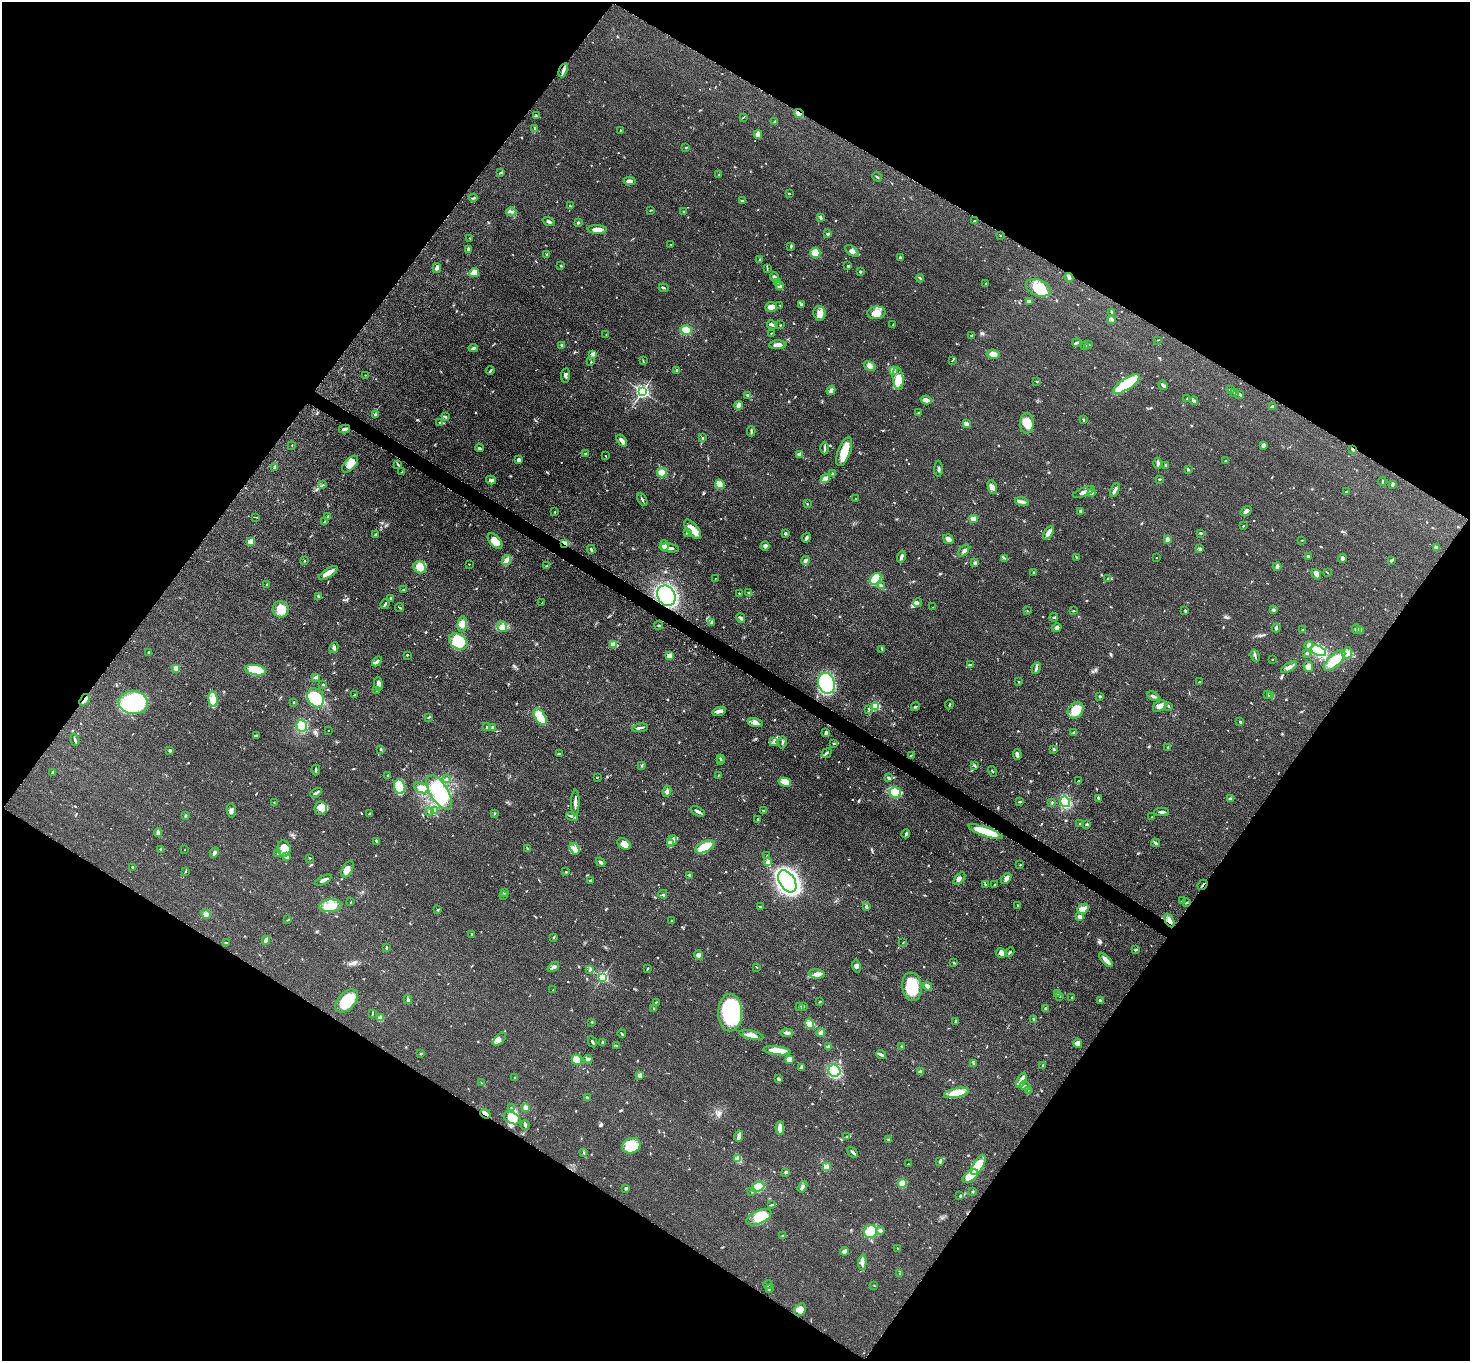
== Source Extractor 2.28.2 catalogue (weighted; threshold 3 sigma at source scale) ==
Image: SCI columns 13-5883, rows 162-5595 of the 5892 x 5898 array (HDU 1 of 3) = the unmasked area's bounding box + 8 px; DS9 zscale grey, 4 x 4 block average (1 PNG px = mean of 4 x 4 image px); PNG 1472 x 1363 px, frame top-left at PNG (2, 2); each listed source drawn as its Kron ellipse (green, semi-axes under 4 px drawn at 4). Shown black and unused: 49% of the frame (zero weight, under 3 of 5 exposures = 1% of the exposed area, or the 3 px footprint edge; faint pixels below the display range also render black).
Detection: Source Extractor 2.28.2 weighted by HDU 2 'WHT'. Background 0.0481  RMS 0.0054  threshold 0.0242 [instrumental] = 3 sigma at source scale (4.5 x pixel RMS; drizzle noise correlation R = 1.50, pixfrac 1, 0.05/0.05 arcsec/px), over >= 5 px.
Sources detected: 789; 3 too faint to see at this stretch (4 x 4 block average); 2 inside a brighter object's white glare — neither listed nor drawn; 16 coinciding with a brighter row at this scale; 36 inside a brighter listed object's ellipse — not listed separately; of the other 732, all 500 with FLUX_AUTO >= 1.68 (the completeness limit of this list) listed and drawn (232 fainter detections not listed), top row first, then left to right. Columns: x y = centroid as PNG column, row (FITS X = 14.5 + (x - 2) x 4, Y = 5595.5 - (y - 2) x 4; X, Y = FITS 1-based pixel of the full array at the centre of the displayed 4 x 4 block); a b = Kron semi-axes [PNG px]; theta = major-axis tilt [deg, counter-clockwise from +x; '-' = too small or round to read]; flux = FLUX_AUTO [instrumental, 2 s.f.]
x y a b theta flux
563 70 7 3 69 12
799 113 5 3 - 25
536 116 4 2 - 1.8
743 117 3 2 - 1.9
775 122 3 2 - 2.9
535 128 4 2 - 4
620 130 3 2 - 2.7
758 134 4 3 - 21
686 147 3 2 - 2.2
500 173 3 2 - 3
719 174 2 2 - 1.7
877 177 5 2 - 3.3
630 181 6 3 2 20
789 193 2 2 - 2.7
473 198 4 2 - 3.3
742 201 3 2 - 6
570 206 3 2 - 4.4
650 210 4 2 - 1.9
511 212 5 2 - 4.6
683 212 3 2 - 2.3
821 218 4 2 - 3.6
549 221 6 2 -20 7.2
974 221 3 2 - 2.5
578 222 2 2 - 15
597 230 10 3 -1 25
828 234 2 2 - 7.7
1000 236 2 2 - 1.7
470 238 3 2 - 2.1
671 244 2 2 - 2.2
791 246 2 2 - 3.8
468 250 4 2 - 6.7
852 251 8 2 -38 8
815 253 5 5 - 58
547 254 2 2 - 2.4
901 258 3 2 - 8.1
759 260 2 2 - 1.8
561 266 3 2 - 2.7
848 266 2 2 - 10
437 268 5 3 - 7
767 268 3 2 - 2
860 271 3 2 - 3
474 273 5 3 - 68
774 277 5 3 - 6.1
1069 277 4 2 - 15
920 278 4 2 - 3.7
777 283 3 2 - 3.2
986 284 3 2 - 2.9
779 286 3 2 - 5.2
664 288 5 2 - 3.8
1038 288 13 8 -22 70
1029 302 3 2 - 19
780 305 2 2 - 1.9
802 305 3 2 - 6.6
771 307 6 4 9 19
1112 312 4 2 - 6
820 313 7 6 - 23
876 313 9 6 6 40
1112 319 4 3 - 4.8
772 325 5 2 - 4.6
780 325 2 2 - 3.3
893 325 3 2 - 2.6
686 330 5 4 - 30
771 333 3 2 - 1.7
606 335 2 2 - 2.2
971 335 2 2 - 3.1
1158 340 4 2 - 1.7
1077 343 4 2 - 4.9
1089 344 2 2 - 2.3
562 345 3 2 - 5.9
778 345 9 4 1 16
1085 346 2 2 - 4.7
473 348 4 3 - 5.2
593 354 3 2 - 3.3
993 354 6 4 -9 22
952 360 3 2 - 2.3
643 361 2 2 - 1.8
591 362 2 2 - 2
870 366 6 3 -31 9.6
490 370 4 2 - 4.8
677 370 2 2 - 6.5
893 371 4 3 - 22
365 375 2 2 - 1.8
566 375 7 3 84 7.7
898 378 12 5 -83 30
1037 381 2 2 - 1.7
1126 384 15 5 33 150
1163 385 5 2 - 12
831 390 5 3 - 13
1230 390 3 2 - 3.8
642 391 2 2 - 940
1235 393 2 2 - 7.9
1240 394 4 2 - 4.4
748 395 3 2 - 4.9
1187 399 3 2 - 2.8
926 400 5 2 - 28
1194 401 4 2 - 5.7
739 405 4 4 - 8.7
1272 406 3 2 - 4.6
918 413 4 2 - 3
375 414 4 2 - 5.6
446 417 3 2 - 2.5
1083 420 3 2 - 3.7
440 423 4 2 - 3.1
1027 423 10 7 88 39
966 424 3 2 - 20
345 429 5 2 - 11
751 431 5 2 - 4.3
702 438 3 2 - 3.1
622 441 7 3 -54 18
292 445 2 2 - 2.2
1263 445 3 2 - 12
479 448 4 2 - 3.9
824 448 6 2 90 5.6
1353 449 3 3 - 6
844 452 15 6 70 57
585 454 2 2 - 11
800 454 3 3 - 17
606 456 3 2 - 1.7
519 460 3 3 - 9.5
1225 461 3 2 - 2.1
1158 463 5 2 - 9.9
350 464 10 5 46 38
398 464 4 2 - 3.4
1166 465 2 2 - 9.1
275 467 4 3 - 5.2
939 469 8 2 89 6.4
1188 469 3 2 - 3.5
402 472 2 2 - 1.7
662 473 5 4 - 29
832 474 3 2 - 4.1
825 479 5 2 - 39
1159 479 3 2 - 3.1
491 480 5 3 - 8.7
1382 481 4 2 - 3.9
720 484 5 3 - 9.5
323 485 2 2 - 2
1392 485 3 2 - 6.9
992 487 7 4 -68 13
1115 490 7 3 66 9.7
1084 492 11 3 22 14
1346 492 2 2 - 5.4
1091 493 3 3 - 11
642 499 7 2 -62 4.8
856 499 2 2 - 1.7
1022 502 7 3 -17 11
807 504 2 2 - 2.6
1081 511 2 2 - 29
1246 511 6 3 36 12
555 512 2 2 - 2.3
328 516 3 2 - 2.7
256 517 3 2 - 1.8
973 519 2 2 - 94
324 521 2 2 - 2
1243 526 2 2 - 1.7
693 529 11 5 -53 41
687 533 4 2 - 3.3
785 533 3 2 - 5.4
1049 533 7 4 55 17
1201 533 3 2 - 4.4
376 534 3 2 - 5.4
806 538 5 2 - 7.7
948 539 5 3 - 19
1167 539 4 3 - 12
1302 540 3 2 - 1.9
495 541 9 5 -49 36
250 542 2 2 - 92
565 543 4 2 - 6
664 546 5 4 - 19
765 546 5 4 - 9
1436 547 3 2 - 11
669 548 10 2 -9 17
591 549 4 2 - 5
1200 549 2 2 - 20
964 550 6 2 51 7.2
1308 556 3 3 - 3.9
901 557 6 3 75 9.5
1077 557 3 2 - 2.2
1005 558 2 2 - 2.1
1156 558 2 2 - 2.1
1342 558 4 3 - 6.3
506 560 5 3 - 15
805 560 4 3 - 8.7
1391 560 4 2 - 4.4
304 561 2 2 - 2.1
975 563 3 3 - 5.1
469 564 2 2 - 1.9
547 565 3 2 - 2.7
1277 566 4 3 - 11
420 567 6 5 - 38
1033 572 3 2 - 3.2
1327 572 3 2 - 1.8
328 573 11 4 32 27
1316 574 6 3 -55 15
1108 578 3 2 - 3.6
715 579 2 2 - 2
876 579 7 4 47 86
266 585 2 2 - 3.8
881 586 3 2 - 8.2
404 590 3 2 - 2.5
739 593 2 2 - 2.2
749 593 2 2 - 2
319 596 3 3 - 4.4
666 596 11 8 -60 490
390 598 2 2 - 5.3
542 603 2 2 - 2.7
917 603 4 3 - 7
385 604 5 2 - 4.5
399 607 4 2 - 3.4
933 607 2 2 - 2
281 609 8 8 - 50
1185 610 4 2 - 2.9
1273 610 3 3 - 5.7
1027 611 3 2 - 2
1073 611 3 2 - 2.1
1054 617 4 2 - 4.3
741 618 5 3 - 6.8
711 622 3 2 - 3.3
462 624 7 5 83 20
659 625 4 2 - 3.7
502 627 6 4 -57 13
1057 628 5 4 - 8
1276 628 4 3 - 7.2
1356 629 5 3 - 6.1
1303 630 3 3 - 4.4
1361 630 4 2 - 4.4
458 641 10 7 -34 120
614 644 4 2 - 31
1309 645 4 3 - 19
334 648 5 3 - 7.3
882 649 4 2 - 2.6
1318 651 8 4 -24 130
149 653 3 2 - 3.4
1307 653 2 2 - 13
1347 653 6 4 65 15
407 655 2 2 - 4
670 656 2 2 - 100
1255 656 6 2 -73 4.8
1272 659 2 2 - 2.4
1335 660 13 6 42 85
377 661 6 2 45 6.9
971 665 3 2 - 4.1
1289 667 9 3 32 12
1308 667 5 4 - 16
176 668 2 2 - 110
1036 668 6 3 66 7.5
256 670 11 5 -11 97
316 677 3 2 - 8.9
1018 682 2 2 - 2.1
1200 682 3 2 - 2.8
826 683 11 8 -72 580
323 684 2 2 - 4.2
378 684 7 4 -86 12
376 691 2 2 - 2.3
355 694 2 2 - 1.7
1268 695 3 2 - 1.9
1271 695 3 2 - 6.3
1100 696 2 2 - 2.9
1153 696 6 2 -28 7.9
316 698 10 7 -61 140
213 699 8 4 -84 36
84 700 6 2 54 21
133 703 15 11 -7 250
294 703 3 2 - 2.2
949 705 4 2 - 4.1
875 706 2 2 - 260
1159 706 7 5 39 14
1168 706 2 2 - 5.2
915 707 4 2 - 3.8
869 709 2 2 - 1.8
1076 710 9 7 53 62
719 711 7 3 17 10
429 717 4 2 - 2.9
540 717 9 5 -57 91
1240 721 3 2 - 4.5
755 722 8 4 -16 13
302 726 6 5 - 81
487 727 2 2 - 2.7
493 727 2 2 - 35
640 728 8 2 8 10
328 730 2 2 - 1.8
826 732 3 2 - 9.3
1074 732 3 2 - 3.4
256 736 3 2 - 7.6
75 740 6 2 -73 6.5
773 741 4 2 - 4.5
782 743 6 2 80 3.6
834 743 2 2 - 3.6
1168 748 3 2 - 4.1
381 749 2 2 - 2.3
1054 749 3 2 - 3.3
170 750 2 2 - 19
826 753 5 2 - 5.1
560 754 4 2 - 6.3
1017 754 6 3 -84 9
911 755 3 2 - 2.1
720 758 3 2 - 1.9
721 760 2 2 - 2.6
642 765 4 2 - 3.5
975 766 3 2 - 3.2
316 770 5 2 - 4.3
992 771 5 2 - 2.8
53 772 4 2 - 6.3
719 775 2 2 - 1.8
388 776 2 2 - 12
597 777 2 2 - 1.9
888 778 3 2 - 5.7
446 779 2 2 - 3.2
1079 780 4 2 - 3.1
785 782 6 4 -13 43
400 787 7 5 -75 120
421 788 8 5 -21 20
667 791 5 4 - 11
439 792 19 9 -58 110
895 792 6 5 - 58
316 793 6 2 28 7.1
1098 798 3 2 - 5.5
1230 799 3 2 - 3.7
274 802 3 2 - 1.8
575 802 13 2 88 15
1019 802 4 2 - 2.5
1052 802 3 2 - 2.5
1065 802 5 4 - 88
320 808 7 6 - 18
231 810 7 3 -84 8.6
434 810 3 2 - 5
429 811 3 2 - 4.6
698 811 7 2 -28 14
763 811 2 2 - 2.3
1162 812 7 2 0 8.7
494 813 2 2 - 2.4
369 814 3 2 - 4.2
186 815 3 2 - 3.6
572 816 6 2 -15 6.8
1152 817 2 2 - 1.8
757 820 3 2 - 3.2
1080 824 3 2 - 2.2
1087 824 2 2 - 5.2
158 832 4 3 - 11
985 832 18 4 -19 100
906 834 4 2 - 4.6
377 841 4 2 - 3.6
672 841 6 4 53 13
670 843 3 3 - 15
1155 843 4 2 - 4.8
624 844 7 5 -29 25
705 847 10 5 26 82
284 848 8 6 -75 38
160 849 4 2 - 3.3
527 849 3 2 - 2.5
574 849 6 4 -56 15
185 850 2 2 - 1.8
214 853 5 3 - 8.6
278 854 4 2 - 2.6
767 856 2 2 - 2.2
287 857 3 3 - 12
310 858 2 2 - 2.7
601 862 5 2 - 5.3
767 862 3 3 - 4.5
1020 865 3 2 - 2.1
133 867 3 2 - 3.1
347 869 9 5 62 20
186 871 3 2 - 2.8
566 872 2 2 - 2.4
690 875 3 2 - 4.2
959 878 7 3 46 9.7
1006 878 6 4 53 12
324 880 9 2 27 12
590 881 3 2 - 3.5
787 881 12 7 -57 1200
986 885 3 2 - 3
994 885 3 2 - 2
1203 885 5 2 - 4.1
504 892 3 2 - 4.6
663 894 4 2 - 3.2
503 895 2 2 - 2.6
1182 901 4 2 - 4.7
351 902 2 2 - 1.7
1186 902 3 2 - 2.6
330 906 11 6 4 53
1017 906 3 2 - 3.4
760 907 4 2 - 2.4
866 907 2 2 - 6.7
1083 909 6 4 31 14
437 910 3 2 - 1.9
206 914 5 2 - 6.2
1080 917 3 3 - 12
288 920 3 2 - 2.3
671 920 2 2 - 2.1
1169 920 7 3 -62 16
471 934 3 2 - 1.7
553 937 3 2 - 2.3
266 940 4 2 - 14
227 943 2 2 - 1.9
903 943 2 2 - 1.8
386 948 4 2 - 2.7
1136 950 3 2 - 3.2
1010 952 5 2 - 3.7
1001 953 5 4 - 11
698 955 4 4 - 14
1106 960 8 3 -47 27
954 963 2 2 - 2.1
856 966 6 3 -76 8.1
553 967 6 3 36 8.7
757 967 2 2 - 1.7
648 968 3 2 - 2.5
590 970 2 2 - 2.4
817 974 8 4 -6 17
602 977 2 2 - 540
928 986 4 2 - 21
912 987 14 9 -82 110
553 990 2 2 - 1.7
1058 993 3 3 - 12
1060 996 2 2 - 2.2
1072 998 3 2 - 3
408 999 4 2 - 5.3
1100 1000 3 2 - 6.5
347 1001 14 8 45 110
656 1002 3 2 - 2.6
820 1002 3 2 - 2.8
800 1006 4 2 - 3.8
803 1006 2 2 - 3.7
654 1009 3 2 - 3.5
1046 1009 3 2 - 6.8
372 1013 3 2 - 3.1
730 1013 19 12 89 320
380 1018 4 3 - 25
1034 1019 2 2 - 6.4
956 1021 3 2 - 2.4
592 1022 2 2 - 1.9
810 1024 5 4 - 12
787 1033 6 3 -4 10
821 1033 4 3 - 9.6
622 1034 4 2 - 3.9
751 1035 12 3 -14 19
499 1039 8 4 44 14
592 1042 6 2 -63 6.1
602 1042 2 2 - 4.4
1078 1043 4 4 - 19
616 1046 3 2 - 1.8
828 1047 4 2 - 4.4
901 1047 3 2 - 5
777 1051 14 4 -8 58
420 1054 2 2 - 1.8
881 1054 5 3 - 7.4
588 1059 4 2 - 7.6
577 1060 5 5 - 29
789 1060 4 3 - 31
973 1064 4 2 - 3.1
1043 1065 2 2 - 8.4
801 1067 4 2 - 6.2
834 1071 6 6 - 130
920 1072 3 3 - 8.1
640 1075 2 2 - 74
515 1078 2 2 - 3.3
778 1079 3 3 - 4.3
1021 1080 8 2 66 31
481 1083 2 2 - 1.8
1025 1086 5 2 - 5
1029 1090 2 2 - 2.6
956 1093 13 4 11 83
587 1098 3 2 - 8.8
511 1108 3 2 - 2.2
526 1108 3 3 - 12
485 1114 5 2 - 23
512 1118 9 5 -28 46
525 1125 5 2 - 7.5
780 1128 6 3 89 37
739 1136 5 2 - 21
847 1137 2 2 - 2.2
889 1140 4 2 - 2.8
631 1146 9 7 22 100
853 1152 6 2 -47 6.3
584 1153 4 2 - 1.8
738 1158 2 2 - 3.6
939 1162 2 2 - 1.9
908 1164 2 2 - 4.5
978 1165 11 5 58 95
826 1167 2 2 - 91
786 1172 3 3 - 5.7
970 1176 9 5 37 48
902 1183 4 4 - 25
758 1187 7 4 19 58
802 1187 6 2 58 7.5
626 1188 2 2 - 19
752 1192 2 2 - 2.3
973 1192 2 2 - 2.2
960 1196 3 3 - 3.7
772 1205 3 2 - 2.6
759 1217 13 6 25 120
880 1230 2 2 - 27
871 1231 7 6 - 84
783 1236 3 2 - 3.1
897 1248 3 2 - 2.1
845 1251 4 3 - 11
862 1262 7 3 86 16
900 1274 2 2 - 1.9
768 1285 4 2 - 3.1
874 1285 2 2 - 1.7
769 1289 2 2 - 4.4
800 1310 7 5 54 24
Overlapping masked pixels (flux is a lower limit): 10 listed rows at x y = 563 70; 799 113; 1353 449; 565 543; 666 596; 84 700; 985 832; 1203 885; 1169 920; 485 1114
Diffuse or blended objects may show on this block-average render without a row.